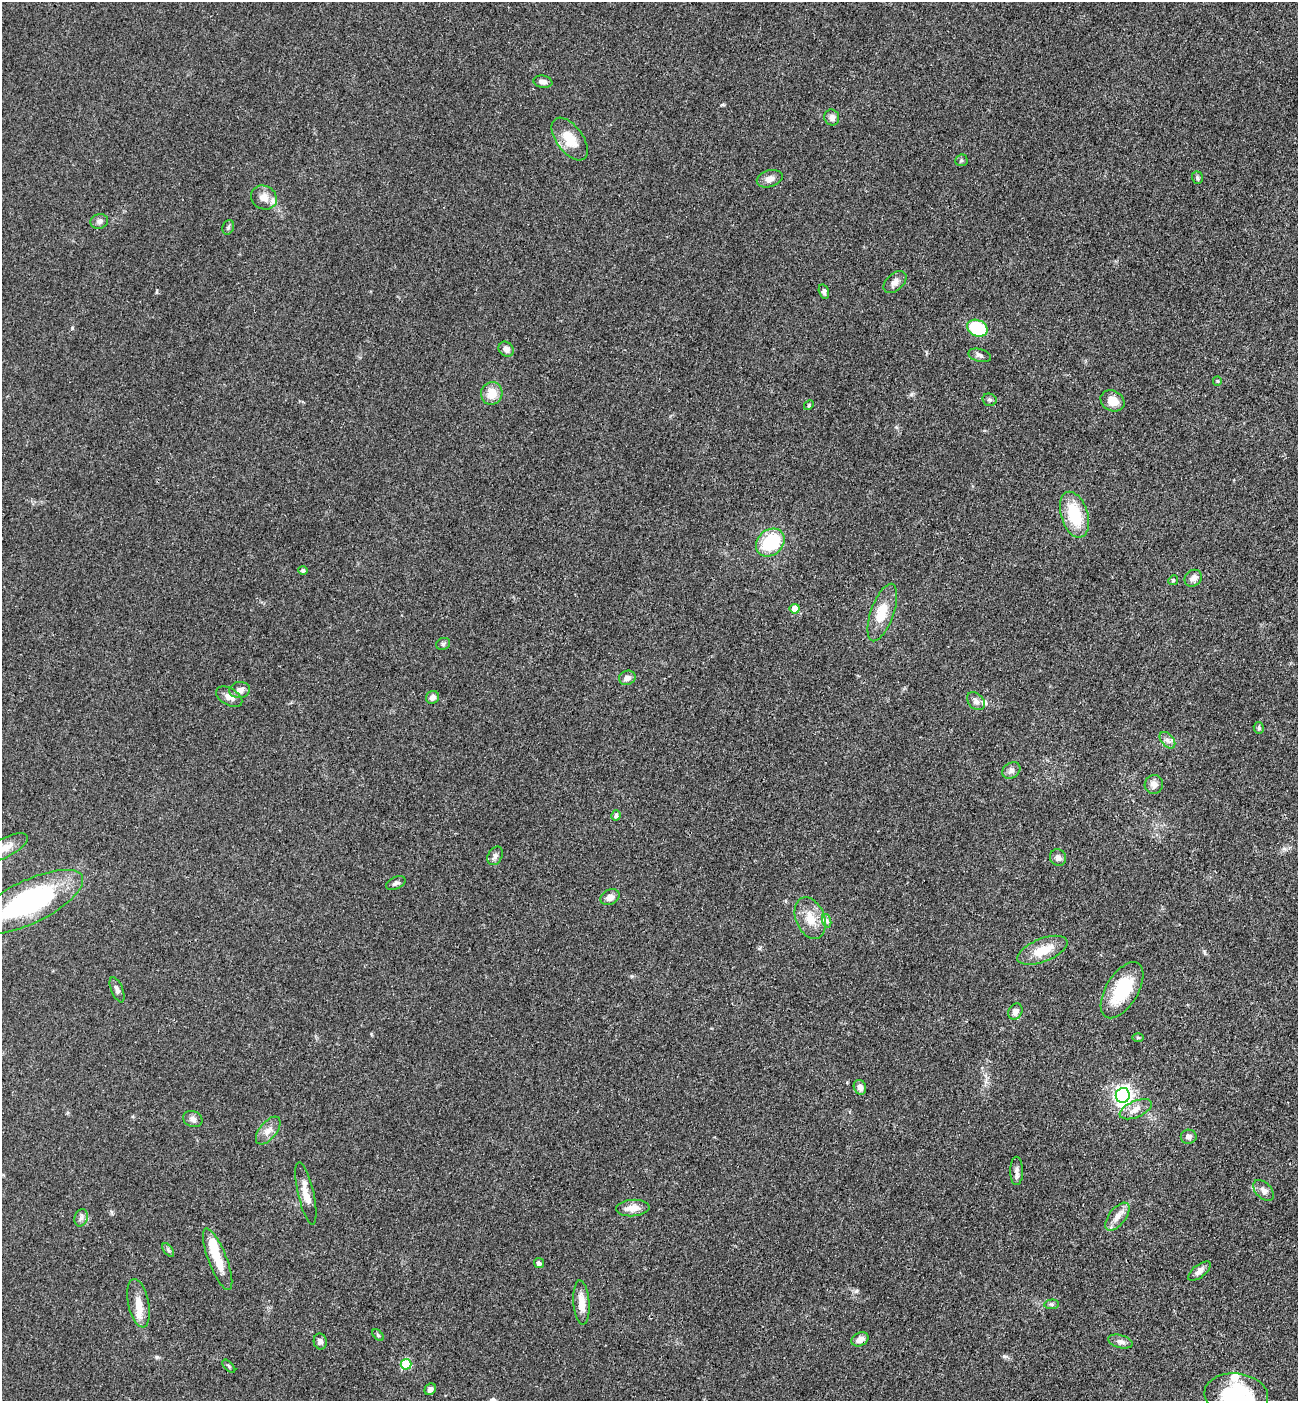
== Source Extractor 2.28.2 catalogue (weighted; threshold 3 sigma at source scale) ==
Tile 6 of 4 x 4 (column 2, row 2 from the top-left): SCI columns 1526-2821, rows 2882-4280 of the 5774 x 5764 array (HDU 1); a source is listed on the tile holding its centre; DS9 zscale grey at full resolution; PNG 1300 x 1403 px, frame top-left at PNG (2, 2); each listed source drawn as its Kron ellipse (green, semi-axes under 4 px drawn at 4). Shown black and unused: <1% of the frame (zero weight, under 3 of 4 exposures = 6% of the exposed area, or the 3 px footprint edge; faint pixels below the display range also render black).
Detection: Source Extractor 2.28.2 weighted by HDU 2 'WHT'; one run over the whole footprint, this tile lists its part. Background 0.0449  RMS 0.0053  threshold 0.0239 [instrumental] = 3 sigma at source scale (4.5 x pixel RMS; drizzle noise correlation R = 1.50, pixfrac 1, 0.05/0.05 arcsec/px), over >= 5 px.
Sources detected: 83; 1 inside a brighter object's white glare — neither listed nor drawn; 5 inside a brighter listed object's ellipse — not listed separately; the other 77 listed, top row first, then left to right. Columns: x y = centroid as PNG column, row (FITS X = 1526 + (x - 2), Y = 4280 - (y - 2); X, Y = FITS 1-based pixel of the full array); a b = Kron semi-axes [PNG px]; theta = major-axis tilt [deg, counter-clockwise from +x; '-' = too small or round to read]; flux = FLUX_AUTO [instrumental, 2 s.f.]
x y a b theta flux
543 82 9 6 -10 2.4
832 117 8 7 - 2.4
570 139 25 13 -53 12
961 160 6 5 - 0.98
1197 178 6 5 - 0.95
770 179 13 8 16 3.2
264 198 13 11 -30 4.7
99 221 9 7 16 1.7
228 227 7 5 70 0.98
895 282 13 8 42 2.8
824 291 7 5 -73 1.3
977 328 10 8 -25 28
506 349 8 7 - 2.5
980 355 11 6 -16 1.6
1217 381 5 4 - 0.56
492 393 11 10 - 7.6
989 400 7 6 - 1.1
1113 401 12 10 -27 6.4
809 405 5 4 - 0.57
1074 515 24 13 -72 22
770 543 15 12 42 28
303 570 4 4 - 1.2
1193 578 9 7 41 2.8
1173 580 5 4 - 0.67
795 609 5 5 - 6.1
882 612 30 11 71 11
443 644 7 6 - 1.1
627 678 8 7 - 2.3
240 690 10 8 5 3.1
229 697 14 8 -31 3.4
432 697 7 6 - 2.3
976 701 10 7 -46 2.2
1259 728 6 5 - 0.94
1167 740 10 6 -49 2
1011 770 10 7 37 2
1154 784 9 9 - 3
616 815 5 5 - 1.7
5 848 25 9 27 5.6
495 856 10 7 62 1.8
1058 858 8 8 - 2.1
396 883 10 6 23 1.5
610 897 10 7 26 3.3
29 902 60 21 26 97
810 918 22 14 -68 9.3
827 921 7 4 -71 1.2
1042 950 26 11 22 12
117 990 13 6 -67 1.8
1122 990 31 16 58 25
1015 1012 8 6 61 2.6
1138 1038 6 4 0 0.59
860 1087 7 6 - 2.5
1123 1095 7 7 - 210
1136 1109 17 8 24 4.2
193 1119 10 7 -23 2.4
268 1131 16 8 51 3.8
1189 1137 8 7 - 1.9
1017 1171 14 6 -90 2.3
1264 1190 12 7 -46 2.5
306 1193 32 8 -77 6.9
633 1208 17 8 5 5.2
1117 1217 16 8 52 4.2
81 1218 9 6 76 1.7
168 1250 8 4 -54 1
218 1259 33 9 -69 11
539 1263 5 5 - 1.5
1199 1271 13 6 38 2.8
138 1303 25 10 -78 6.4
581 1303 22 8 -86 6.2
1052 1304 7 5 4 0.98
378 1335 7 4 -46 0.81
860 1339 9 6 27 3.5
320 1341 8 6 -78 1.8
1120 1342 12 6 -15 2.5
406 1364 5 5 - 22
229 1366 8 3 -46 0.67
430 1389 6 5 - 1.9
1236 1395 32 21 -7 42
Isophote crosses this tile's border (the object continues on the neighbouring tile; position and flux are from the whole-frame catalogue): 3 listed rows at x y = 5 848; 29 902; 1236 1395
Unlisted compact peaks at least as high as the median listed source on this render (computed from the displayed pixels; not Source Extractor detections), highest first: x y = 72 328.